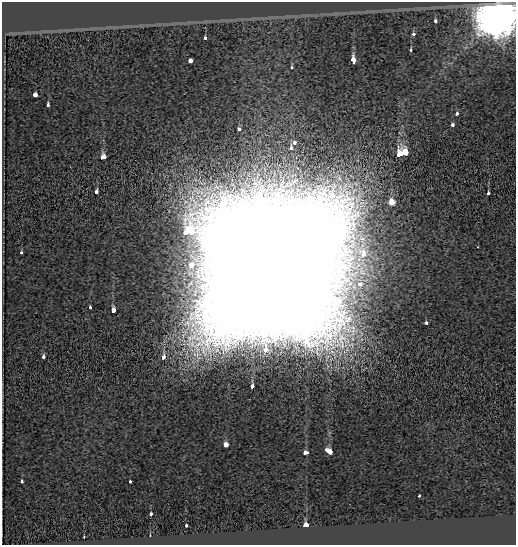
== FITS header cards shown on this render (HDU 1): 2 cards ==
NAXIS1  =                  514
NAXIS2  =                  543

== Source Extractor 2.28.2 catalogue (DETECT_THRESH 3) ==
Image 514 x 543 px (HDU 1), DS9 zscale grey, 1 PNG px = 1 image px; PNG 518 x 547 px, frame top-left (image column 1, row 543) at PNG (2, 2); no overlay
Background -0.11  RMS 0.055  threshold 0.165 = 3 sigma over >= 5 px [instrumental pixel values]
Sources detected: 44; all 44 listed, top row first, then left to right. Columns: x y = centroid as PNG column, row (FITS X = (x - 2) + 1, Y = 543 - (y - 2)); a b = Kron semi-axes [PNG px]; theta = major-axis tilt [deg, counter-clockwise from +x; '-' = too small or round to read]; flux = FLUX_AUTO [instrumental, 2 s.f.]
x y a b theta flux
497 18 10 9 - 18000
435 21 3 3 - 18
414 34 3 3 - 32
205 38 4 3 - 29
411 50 3 3 - 18
353 60 5 4 - 190
190 61 4 3 - 73
292 67 3 3 - 20
35 95 4 3 - 170
48 105 4 3 - 23
456 113 3 3 - 26
452 125 3 3 - 31
239 129 3 3 - 58
294 142 4 3 - 36
291 148 4 3 - 40
405 152 6 5 - 240
399 155 6 3 29 340
103 157 5 4 - 92
96 192 4 3 - 43
488 193 3 3 - 21
392 202 6 6 - 38
478 247 3 3 - 4.6
21 253 3 3 - 34
363 254 6 5 - 74
192 265 4 4 - 87
270 273 61 58 46 480000
359 284 4 4 - 50
90 307 3 3 - 10
113 310 4 3 - 240
426 323 3 3 - 23
43 357 4 3 - 26
164 357 4 3 - 96
252 386 4 3 - 45
226 444 4 3 - 300
328 450 8 3 -27 200
306 453 4 3 - 74
21 481 3 3 - 24
130 481 3 3 - 21
419 496 3 3 - 11
151 514 3 3 - 47
306 525 4 3 - 310
186 526 3 3 - 25
150 535 2 2 - 2.8
84 537 3 2 - 25
At the frame edge (FLAGS 8, measured only in part): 1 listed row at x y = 497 18